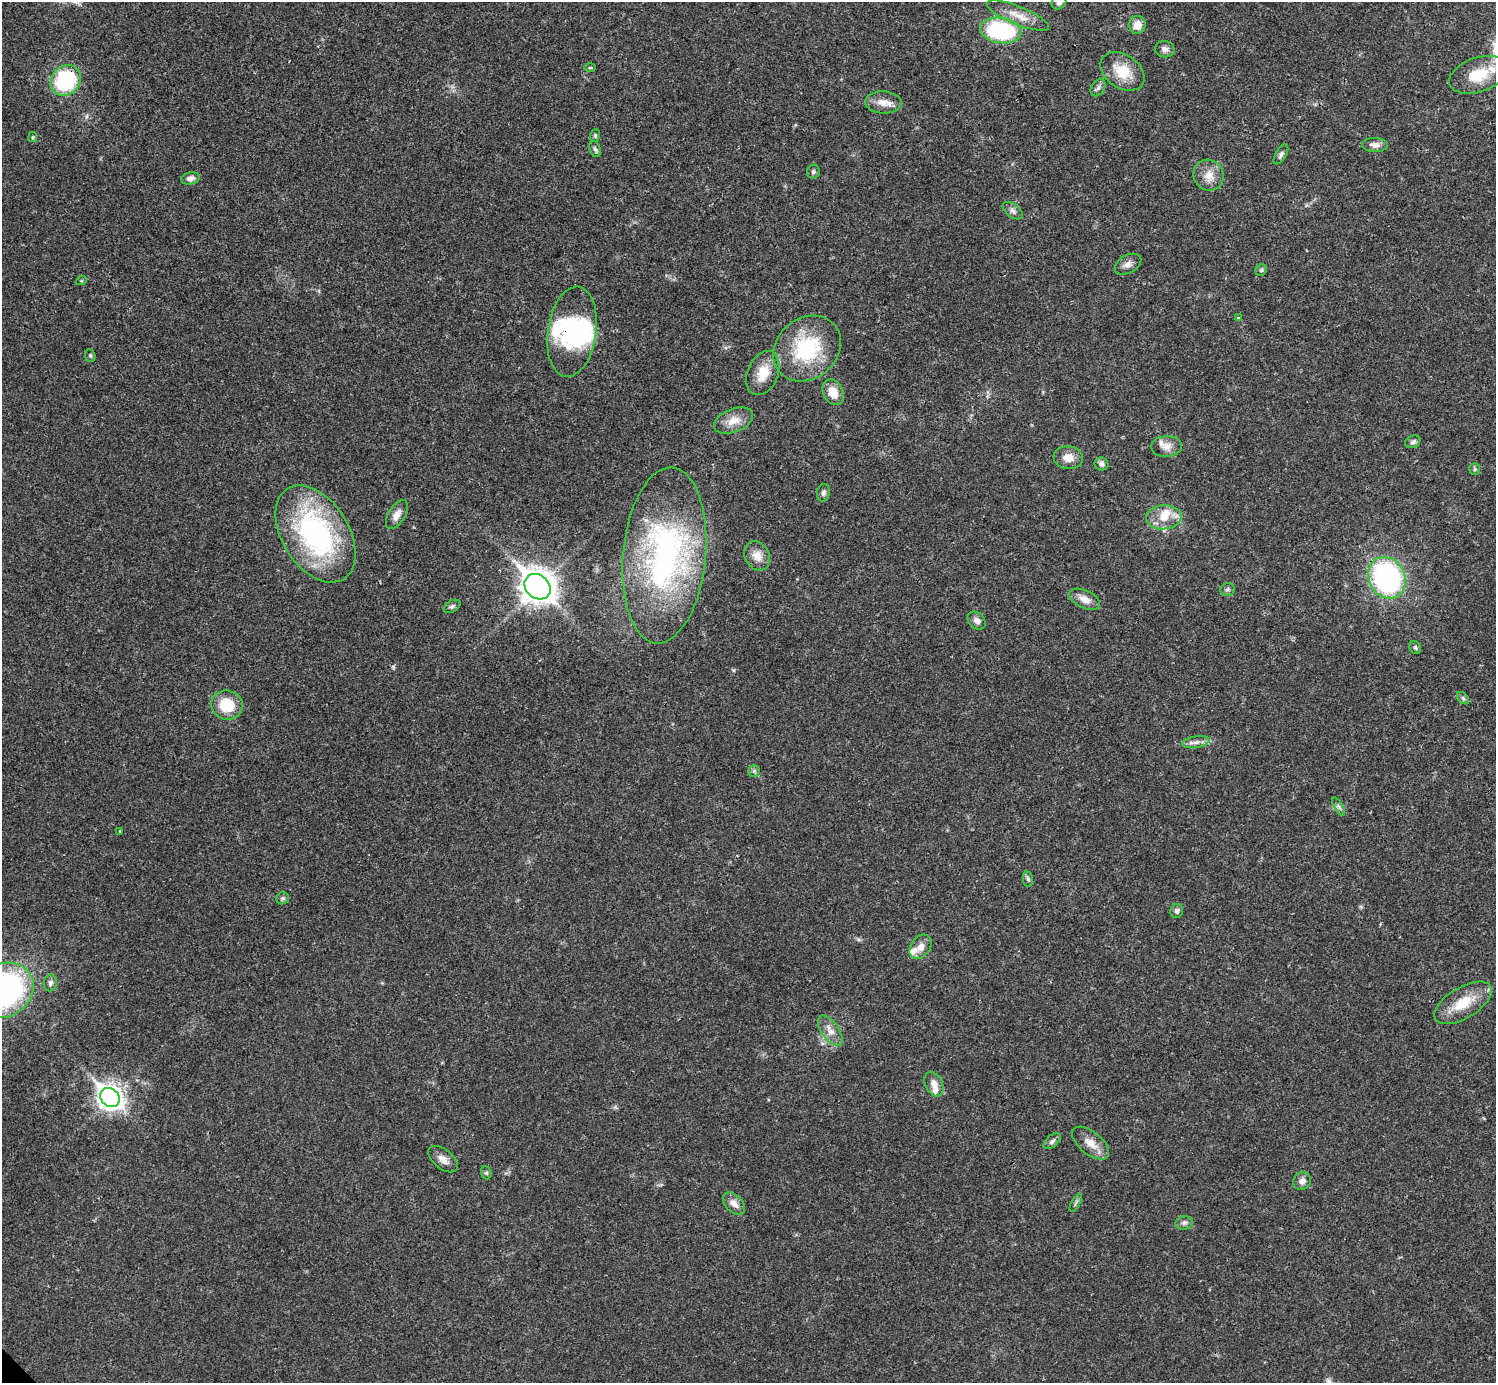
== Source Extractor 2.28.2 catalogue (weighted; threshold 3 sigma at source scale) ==
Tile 10 of 4 x 4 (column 2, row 3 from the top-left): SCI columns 1496-2989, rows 1539-2919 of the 5981 x 5981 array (HDU 1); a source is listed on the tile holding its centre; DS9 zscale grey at full resolution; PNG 1498 x 1385 px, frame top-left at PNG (2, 2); each listed source drawn as its Kron ellipse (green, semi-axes under 4 px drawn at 4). Shown black and unused: <1% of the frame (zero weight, under 3 of 4 exposures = <1% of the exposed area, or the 3 px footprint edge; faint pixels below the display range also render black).
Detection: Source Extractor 2.28.2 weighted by HDU 2 'WHT'; one run over the whole footprint, this tile lists its part. Background 0.021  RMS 0.0022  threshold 0.01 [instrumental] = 3 sigma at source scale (4.5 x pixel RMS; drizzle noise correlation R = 1.50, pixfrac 1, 0.05/0.05 arcsec/px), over >= 5 px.
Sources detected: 79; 2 inside a brighter object's white glare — neither listed nor drawn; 5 inside a brighter listed object's ellipse — not listed separately; the other 72 listed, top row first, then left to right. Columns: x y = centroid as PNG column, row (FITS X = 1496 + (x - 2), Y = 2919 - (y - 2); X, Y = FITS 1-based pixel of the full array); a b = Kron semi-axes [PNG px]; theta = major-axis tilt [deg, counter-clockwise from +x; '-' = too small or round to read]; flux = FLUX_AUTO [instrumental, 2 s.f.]
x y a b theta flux
1059 2 8 6 39 0.75
1018 16 33 9 -22 3.6
1137 25 9 8 - 2.6
1001 30 21 12 -8 26
1165 49 10 8 -9 1.1
590 68 6 4 1 0.27
1122 71 24 16 -35 5.9
1478 75 30 17 19 7.2
66 80 16 14 46 20
1098 88 9 6 55 0.71
883 102 18 11 -3 2.5
595 135 6 5 - 0.35
33 137 5 4 - 0.27
1375 145 13 7 -2 1.3
595 149 8 5 -68 0.54
1281 154 11 5 59 0.68
813 172 7 6 - 0.49
1209 175 16 14 -51 2.9
190 178 9 6 10 0.9
1013 211 11 6 -38 0.85
1128 264 14 9 29 1.3
1261 270 6 5 - 0.38
81 281 5 3 - 0.22
1238 318 4 3 - 0.28
572 332 45 24 82 17
807 348 36 30 39 18
90 356 6 5 - 0.37
763 373 23 15 67 4.5
833 392 13 10 -62 3.2
734 421 20 11 22 3
1413 442 8 6 28 0.68
1167 446 15 10 3 1.9
1068 458 15 11 -7 2.5
1101 464 7 6 - 0.87
1475 469 6 5 - 0.38
823 493 9 6 78 0.65
397 515 16 8 59 1.7
1164 517 18 12 4 3.8
315 534 53 33 -58 44
664 555 88 41 85 58
757 556 15 12 -62 2.5
1387 578 21 18 -61 44
537 587 14 11 -44 340
1227 589 7 6 - 0.55
1084 599 16 9 -24 2.1
452 606 9 5 29 0.54
977 620 10 8 -43 1.1
1415 647 7 5 -58 0.45
1463 698 7 4 -45 0.39
227 705 16 14 -17 7.2
1196 742 13 5 9 1.2
754 771 5 5 - 0.46
1339 807 10 4 -60 0.61
120 831 4 2 - 0.2
1028 879 8 5 -79 0.47
282 898 6 6 - 0.42
1177 911 7 6 - 0.63
921 947 13 9 52 1.8
50 983 8 6 79 0.73
3 990 32 26 28 71
1463 1003 32 15 31 6.5
830 1031 17 8 -55 2.1
934 1084 13 8 -63 1.8
110 1097 10 8 -45 190
1052 1141 10 6 42 0.78
1091 1143 22 11 -39 2.8
443 1159 17 9 -38 1.7
486 1173 7 5 -68 0.38
1302 1181 9 8 - 1.2
1076 1203 10 3 60 0.47
734 1204 13 8 -47 1.7
1184 1223 9 6 13 0.7
Overlapping masked pixels (flux is a lower limit): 2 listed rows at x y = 66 80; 572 332
Isophote crosses this tile's border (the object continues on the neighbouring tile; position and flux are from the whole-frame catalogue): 2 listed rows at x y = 1059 2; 3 990